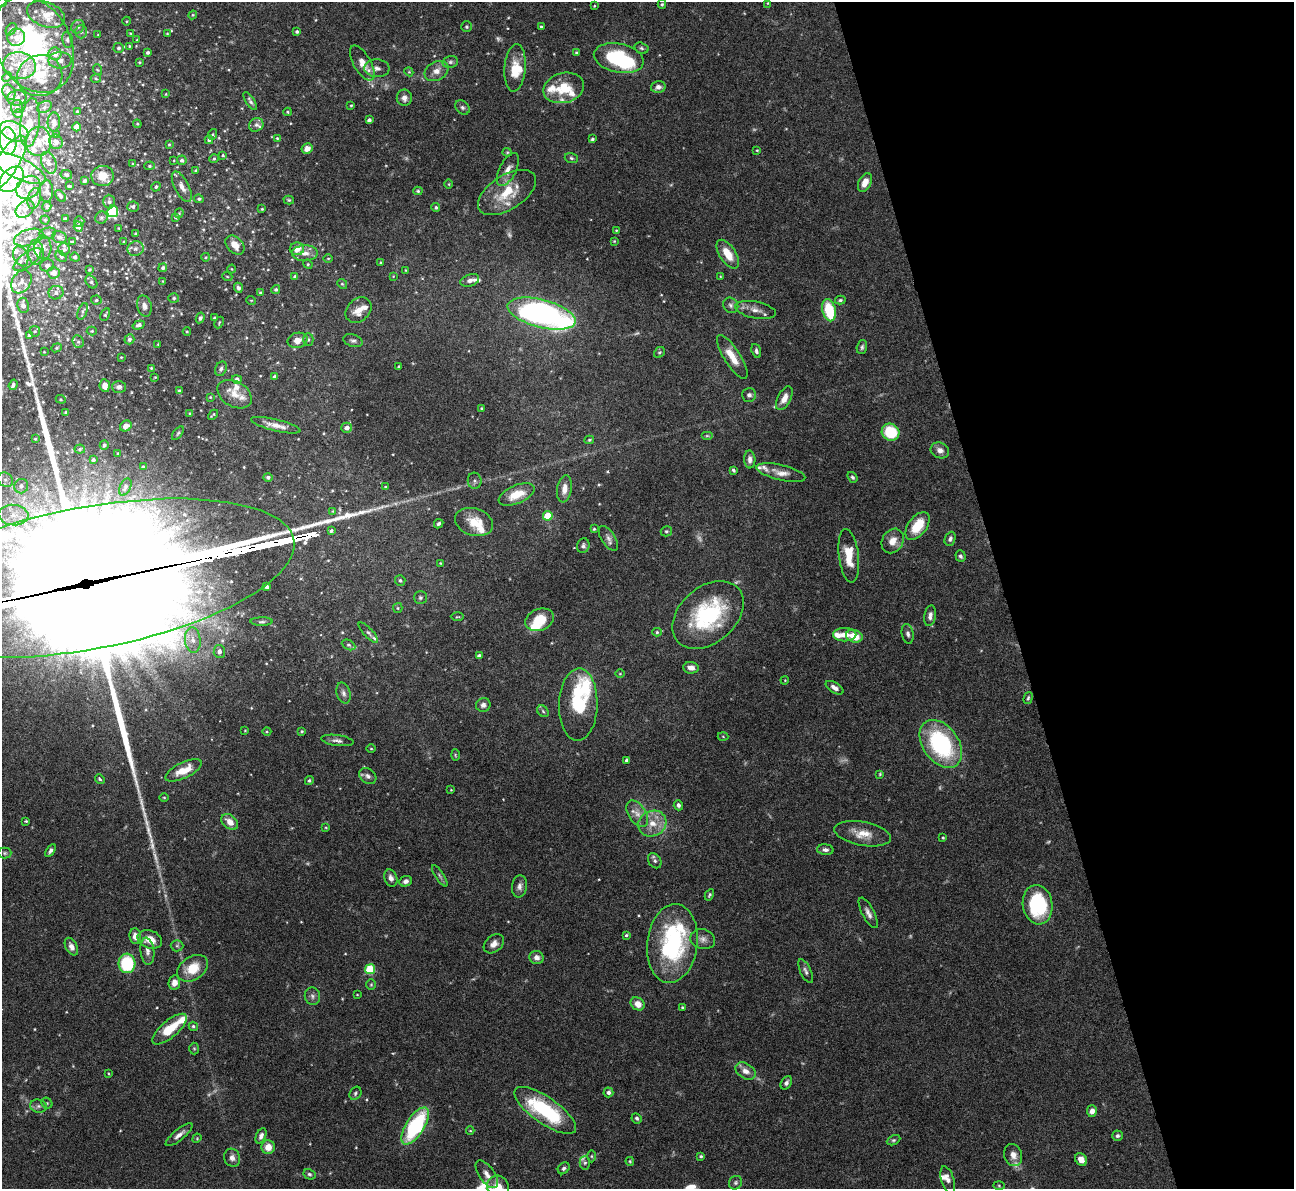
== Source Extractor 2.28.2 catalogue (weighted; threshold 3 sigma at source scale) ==
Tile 12 of 4 x 4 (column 4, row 3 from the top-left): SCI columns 3881-5172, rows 1450-2636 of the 5172 x 5153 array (HDU 1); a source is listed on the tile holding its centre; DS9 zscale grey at full resolution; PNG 1296 x 1191 px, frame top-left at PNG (2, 2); each listed source drawn as its Kron ellipse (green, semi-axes under 4 px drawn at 4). Shown black and unused: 22% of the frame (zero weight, under 4 of 8 exposures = <1% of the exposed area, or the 3 px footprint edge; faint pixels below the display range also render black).
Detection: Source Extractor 2.28.2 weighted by HDU 2 'WHT'; one run over the whole footprint, this tile lists its part. Background 0.0647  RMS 0.0025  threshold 0.0101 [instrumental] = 3 sigma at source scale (4.09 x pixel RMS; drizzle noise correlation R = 1.36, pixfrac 0.8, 0.05/0.05 arcsec/px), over >= 5 px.
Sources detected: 446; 11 too faint to see at this stretch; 5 inside a brighter object's white glare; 2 long thin detections or spike segments (spike, bleed or trail) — neither listed nor drawn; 55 inside a brighter listed object's ellipse — not listed separately; the other 373 listed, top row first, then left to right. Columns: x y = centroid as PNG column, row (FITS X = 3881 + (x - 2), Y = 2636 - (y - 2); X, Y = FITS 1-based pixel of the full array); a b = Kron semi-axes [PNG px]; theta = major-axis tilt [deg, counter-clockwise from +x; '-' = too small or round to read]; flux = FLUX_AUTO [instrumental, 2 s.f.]
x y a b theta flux
2 2 5 4 - 0.28
768 3 4 3 - 0.21
662 4 4 4 - 0.32
594 6 3 2 - 0.17
46 14 20 12 -21 3.3
193 15 4 4 - 0.26
127 21 4 3 - 0.18
78 27 7 6 - 0.78
466 27 5 5 - 0.4
541 27 4 3 - 0.33
11 29 7 4 55 0.4
81 32 6 5 - 0.55
297 32 3 3 - 0.48
130 33 4 3 - 0.18
167 33 3 3 - 0.19
98 34 4 2 - 0.15
16 37 9 8 - 1.5
67 40 8 5 -78 0.55
137 40 4 3 - 0.19
33 45 51 37 -62 38
129 46 3 3 - 0.21
119 48 5 5 - 0.46
641 48 7 5 -17 0.5
148 52 3 3 - 0.44
576 53 3 3 - 0.33
55 54 6 6 - 2.5
619 58 25 14 -11 17
60 60 11 8 0 1.3
139 62 3 3 - 0.2
450 62 8 6 14 0.59
362 63 20 8 -60 2.3
19 65 16 13 -13 4.2
377 68 12 9 -4 1.4
515 68 24 10 85 5.1
98 70 5 3 - 0.21
437 71 12 9 30 1.8
409 72 4 3 - 0.22
40 76 23 20 14 7.6
7 77 5 4 - 0.25
96 79 5 3 - 0.25
658 87 7 6 - 1
564 88 21 15 14 6.7
9 92 8 6 -64 1
166 94 3 2 - 0.18
17 98 9 7 7 1
404 98 8 7 - 1.1
250 101 10 4 -57 0.6
351 105 3 3 - 0.25
17 107 6 6 - 0.51
44 107 8 5 29 0.65
462 107 8 6 -45 0.6
77 111 3 2 - 0.18
287 112 4 3 - 0.27
18 113 5 3 - 0.24
369 120 4 4 - 0.64
54 122 9 6 89 1.4
30 123 24 9 84 3.4
137 124 4 3 - 0.26
256 125 7 6 - 0.75
76 127 4 4 - 3.4
14 131 15 9 -24 2.3
213 134 5 3 - 0.27
56 135 3 3 - 0.22
277 138 4 3 - 0.2
592 139 3 3 - 0.37
209 140 4 4 - 0.42
8 141 14 8 -84 2.6
38 141 15 13 87 2.7
56 142 7 6 - 0.98
169 144 3 3 - 0.21
307 149 6 5 - 1.5
757 150 4 3 - 0.23
507 152 4 4 - 0.26
223 155 4 3 - 0.28
571 158 7 5 -18 0.39
214 159 5 4 - 0.28
174 160 4 2 - 0.14
182 160 5 4 - 0.47
7 163 32 11 58 5.8
49 163 11 7 -68 1.2
133 164 3 3 - 0.22
150 166 5 4 - 0.32
19 168 30 10 -26 4.2
508 169 18 8 63 1.9
196 171 4 3 - 0.36
66 175 6 4 -13 0.44
103 176 11 10 - 3.9
11 179 15 10 45 2.1
85 181 3 3 - 0.51
865 182 10 6 64 2.1
449 184 5 3 - 0.21
69 186 3 3 - 0.28
28 187 13 10 37 1.9
156 187 5 4 - 0.35
182 187 17 7 -62 1.6
47 191 11 6 -90 0.88
418 191 4 4 - 0.36
507 192 32 17 32 8.1
60 196 7 4 -49 0.62
34 199 10 6 76 0.96
199 199 5 4 - 0.37
289 200 5 4 - 0.29
109 202 7 6 - 0.62
47 206 5 4 - 0.39
133 207 5 5 - 0.67
436 207 4 4 - 0.44
25 209 10 7 39 1.2
262 209 3 3 - 0.22
113 211 6 5 - 18
179 213 5 4 - 0.29
176 217 3 3 - 0.5
65 218 3 2 - 0.23
101 218 6 6 - 0.47
45 220 4 4 - 0.32
79 222 5 5 - 0.42
78 227 5 4 - 1.5
119 228 3 2 - 0.2
616 230 3 3 - 0.19
48 233 8 5 11 0.6
135 234 4 3 - 0.25
29 237 15 8 18 2.3
59 237 7 6 - 0.86
614 241 4 3 - 0.22
72 242 3 3 - 0.27
124 242 3 3 - 0.23
235 245 11 7 -45 2.3
43 247 12 8 -87 1.6
64 249 6 6 - 0.69
136 249 8 7 - 0.95
297 249 7 6 - 2.2
36 252 12 7 -87 2.5
305 253 13 8 1 1.7
728 254 16 8 -56 4.1
21 256 10 7 -66 1.2
61 256 6 4 -41 0.43
75 257 5 4 - 0.55
206 257 4 3 - 0.2
328 258 4 3 - 0.2
27 259 17 7 38 1.7
381 263 3 3 - 0.25
308 264 5 4 - 0.28
47 265 7 6 - 0.75
163 268 4 4 - 0.54
232 269 4 3 - 0.19
89 270 3 3 - 0.3
406 270 4 2 - 0.17
54 273 6 5 - 1.9
227 276 5 3 - 0.23
393 276 3 3 - 0.16
720 276 3 2 - 0.15
295 277 4 4 - 0.58
470 280 10 6 18 1.1
163 281 3 3 - 0.2
21 282 12 9 59 1.7
91 282 7 5 -52 0.47
342 284 5 4 - 0.32
238 288 5 4 - 0.53
276 290 4 4 - 0.5
56 293 7 6 - 1
261 293 4 4 - 0.46
174 298 5 4 - 0.42
96 300 5 4 - 0.33
251 300 5 3 - 0.21
840 300 5 4 - 0.36
23 305 8 5 -83 1.3
731 305 8 7 - 0.72
144 306 10 7 -75 1
358 310 14 11 43 2.6
755 310 21 8 -11 2
829 310 11 6 -75 9.9
83 311 9 4 68 0.52
541 314 35 14 -15 87
105 315 6 3 62 0.38
200 318 5 4 - 0.42
214 318 3 3 - 0.37
219 323 6 3 64 0.25
138 325 6 4 19 0.78
35 331 5 5 - 0.35
92 331 5 4 - 0.31
187 331 4 3 - 0.19
29 336 4 4 - 0.92
129 339 5 5 - 0.52
298 340 10 7 17 1.9
308 340 6 5 - 0.45
353 341 10 6 -18 0.64
78 342 6 5 - 0.5
158 344 2 2 - 0.18
862 347 7 5 72 0.5
57 348 5 4 - 0.32
756 351 7 4 -72 0.61
44 352 3 2 - 0.16
659 352 6 5 - 0.37
121 357 3 2 - 0.19
732 357 25 8 -57 4
399 367 3 3 - 0.27
151 368 3 3 - 0.23
221 369 7 5 67 0.64
155 377 3 2 - 0.17
275 377 4 3 - 0.67
237 379 5 4 - 1.1
13 385 5 3 - 0.54
105 386 6 5 - 1.4
119 387 7 6 - 0.8
179 391 3 3 - 0.48
235 394 18 12 -30 3.2
749 395 7 7 - 0.73
210 397 4 4 - 0.21
784 398 13 6 62 1.9
61 399 5 4 - 0.28
481 408 3 2 - 0.21
66 412 4 3 - 0.33
190 413 3 3 - 0.17
213 415 6 2 44 0.3
276 425 25 6 -13 2.1
126 426 6 5 - 1.3
347 428 5 5 - 1.1
891 432 9 8 - 9
178 433 8 4 54 0.39
707 436 6 4 0 0.3
35 439 4 3 - 0.27
589 440 5 3 - 0.33
104 445 5 4 - 0.46
80 449 5 4 - 0.34
940 450 9 7 -24 1.4
118 453 3 2 - 0.21
750 459 9 5 -88 1
93 460 3 3 - 0.44
143 467 3 3 - 0.34
733 470 4 3 - 0.44
781 473 25 7 -13 2.1
268 477 5 4 - 0.54
852 477 6 4 -54 0.44
5 480 8 6 -42 0.91
475 481 8 7 - 0.62
21 486 7 7 - 0.94
125 487 9 5 65 0.58
385 487 3 3 - 0.22
564 489 14 7 81 1.9
517 494 19 9 23 4.5
333 511 4 4 - 0.21
13 515 15 10 -4 3.3
548 516 5 4 - 7.3
474 522 19 13 -18 4.9
439 524 5 4 - 0.5
917 526 16 9 52 6.1
594 529 3 3 - 0.26
331 530 3 3 - 0.83
666 531 6 5 - 0.36
608 538 14 7 -57 1.1
950 539 7 5 68 0.61
893 541 13 10 58 2.5
583 546 7 6 - 0.62
849 556 27 10 -83 5.1
961 556 6 5 - 0.52
440 563 4 3 - 0.2
87 578 210 71 11 17000
400 581 5 5 - 0.49
267 587 4 4 - 0.61
420 598 6 6 - 0.48
398 608 5 4 - 0.28
708 615 40 28 41 23
930 616 10 5 80 0.95
457 617 6 3 1 0.24
540 620 15 10 21 5.6
262 622 11 3 0 0.42
657 632 5 4 - 0.36
368 633 13 4 -46 0.63
908 634 10 6 -79 0.76
845 635 11 6 0 2.1
854 636 8 6 -17 4.2
193 640 13 8 -84 2
348 645 7 4 -26 0.46
219 651 6 5 - 0.92
479 656 4 3 - 0.83
691 668 8 6 -7 1.3
620 674 5 3 - 0.19
785 680 4 3 - 0.19
835 688 10 5 -32 1.2
344 693 11 6 -74 0.87
1028 698 6 3 74 0.35
578 704 36 19 89 11
483 705 7 7 - 0.93
543 711 6 5 - 0.4
245 731 4 2 - 0.18
302 731 4 4 - 0.32
267 732 4 3 - 0.23
723 736 5 3 - 0.22
337 740 16 5 -8 0.99
941 744 26 17 -54 28
371 749 4 3 - 0.21
455 755 6 4 -88 0.29
627 760 4 3 - 0.76
183 770 20 8 26 3.8
880 774 4 3 - 0.23
368 776 9 7 -39 0.83
100 779 5 3 - 0.34
309 781 4 4 - 0.4
451 790 4 3 - 0.19
164 797 5 3 - 0.21
678 805 5 4 - 0.61
637 814 15 8 -56 2
26 821 3 3 - 0.24
230 822 9 6 -41 2.3
652 823 14 12 26 3.5
326 828 4 3 - 0.25
863 834 28 12 -10 3.9
943 838 4 4 - 0.25
825 850 8 5 -5 0.84
50 851 7 4 57 0.61
5 853 6 5 - 0.41
655 861 8 6 -54 0.65
440 876 12 3 -56 0.53
391 878 9 6 -70 1.1
406 881 6 5 - 0.86
519 886 11 7 83 1
709 895 6 3 62 0.36
1038 905 20 15 -82 17
868 913 17 6 -62 1.3
626 935 3 3 - 0.3
135 936 8 6 -83 1.8
150 939 12 9 -18 3
703 939 12 10 -15 1.4
672 943 40 25 83 29
494 944 11 8 40 1.5
177 946 6 5 - 0.44
71 947 9 5 -62 1.3
147 951 13 7 -84 1.2
537 957 7 6 - 1.2
127 963 10 8 -85 14
193 968 17 11 32 5.2
370 969 5 5 - 12
806 971 13 5 -66 0.8
174 983 7 5 81 1.4
371 985 5 5 - 0.32
357 995 4 2 - 0.16
312 996 9 7 -75 0.82
638 1004 7 6 - 2.1
682 1008 4 4 - 0.36
193 1026 5 4 - 0.46
170 1029 21 8 40 6
194 1048 6 5 - 0.31
746 1071 11 7 -33 1.6
108 1073 3 2 - 0.18
786 1083 7 5 58 0.75
608 1092 5 5 - 0.66
355 1093 7 5 57 0.45
47 1103 6 5 - 0.32
38 1106 8 6 -13 0.78
545 1110 36 13 -35 20
1092 1111 6 5 - 1.3
637 1118 5 4 - 0.4
415 1126 21 9 57 24
470 1131 4 3 - 0.2
179 1135 17 5 40 1.4
261 1136 8 5 65 0.8
1117 1136 5 5 - 0.52
197 1138 5 4 - 0.23
893 1140 7 4 26 0.42
268 1147 7 6 - 2.6
1013 1155 11 9 -74 1.7
592 1156 6 4 -90 0.32
701 1156 3 3 - 0.31
232 1158 9 8 - 1
1081 1159 7 5 -50 1.7
630 1161 4 3 - 0.27
585 1163 7 5 -89 0.43
564 1168 6 5 - 0.54
309 1174 6 5 - 0.43
487 1174 16 7 -55 1.7
948 1180 14 6 -73 1.2
735 1183 7 6 - 0.53
999 1185 6 4 -2 0.28
498 1187 12 10 -58 3.5
Overlapping masked pixels (flux is a lower limit): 1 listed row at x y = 87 578
Isophote crosses this tile's border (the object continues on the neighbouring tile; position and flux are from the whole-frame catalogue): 5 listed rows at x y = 2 2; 33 45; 7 163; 87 578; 498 1187